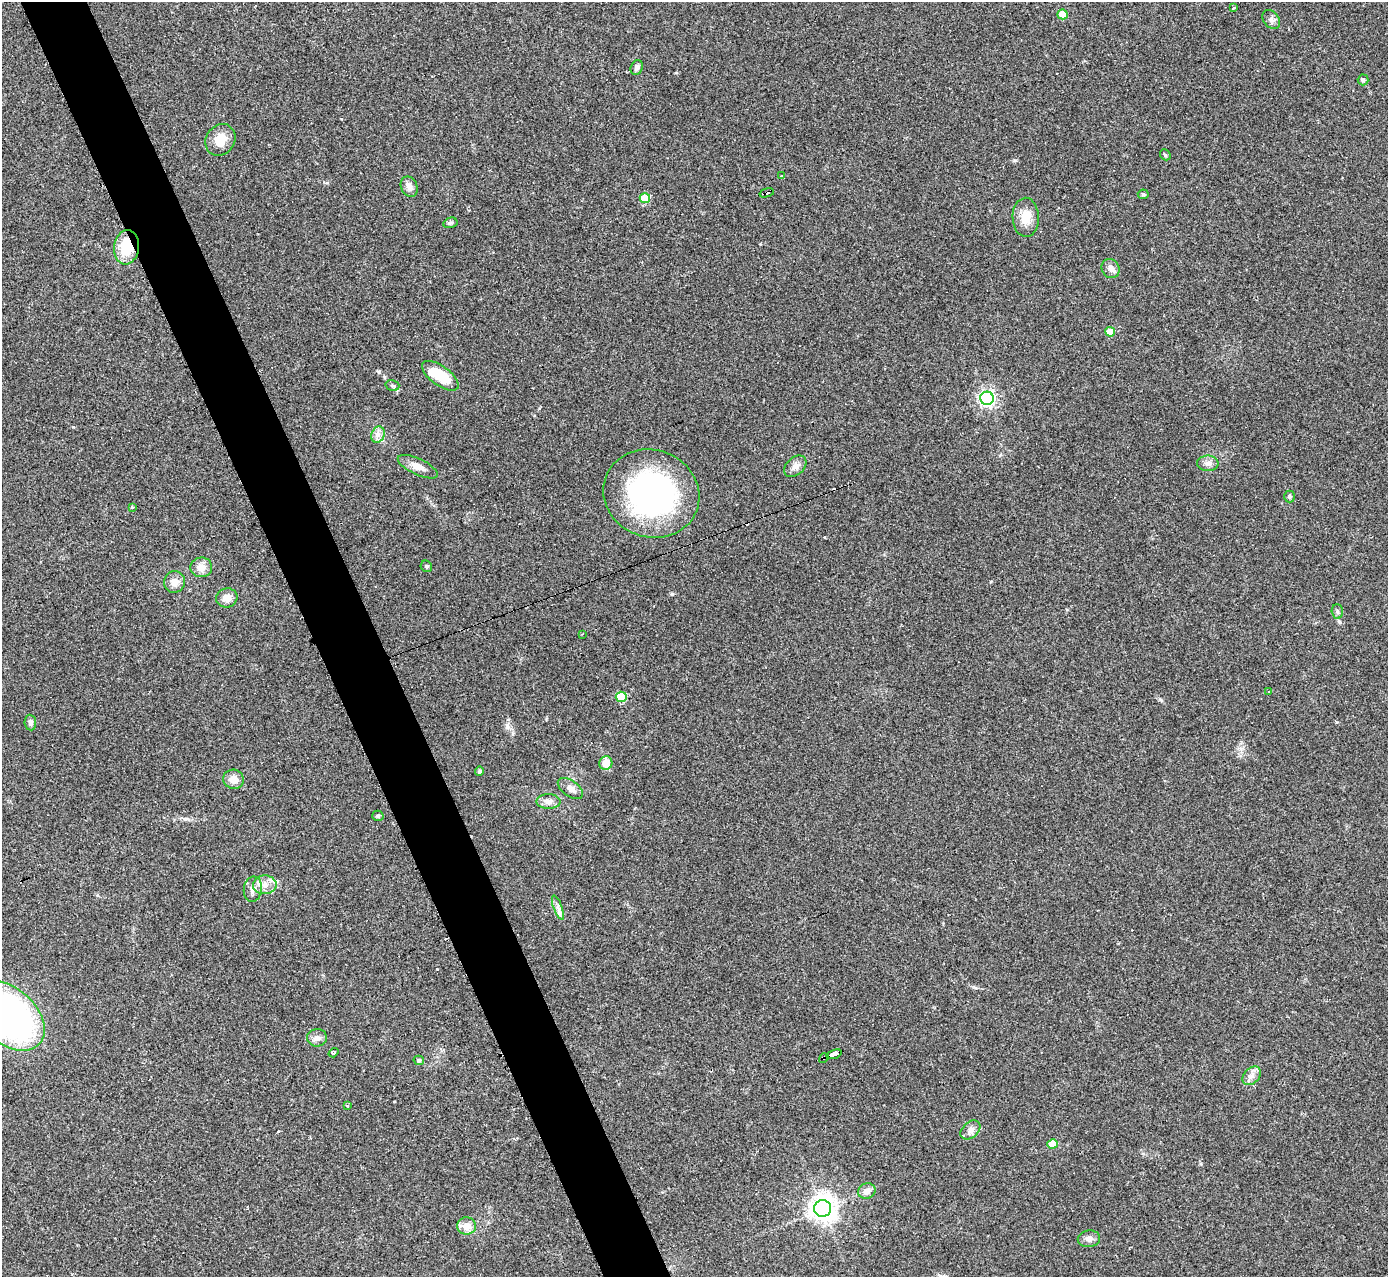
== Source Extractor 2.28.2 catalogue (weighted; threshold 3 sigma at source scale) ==
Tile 11 of 4 x 4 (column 3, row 3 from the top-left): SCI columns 2774-4159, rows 1426-2700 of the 5544 x 5527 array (HDU 1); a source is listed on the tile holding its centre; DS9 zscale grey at full resolution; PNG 1390 x 1279 px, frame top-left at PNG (2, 2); each listed source drawn as its Kron ellipse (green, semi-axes under 4 px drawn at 4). Shown black and unused: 5% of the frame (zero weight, under 2 of 3 exposures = <1% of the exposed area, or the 3 px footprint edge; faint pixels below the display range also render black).
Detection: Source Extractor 2.28.2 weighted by HDU 2 'WHT'; one run over the whole footprint, this tile lists its part. Background 0.0836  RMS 0.0078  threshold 0.035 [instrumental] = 3 sigma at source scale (4.5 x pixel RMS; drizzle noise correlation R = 1.50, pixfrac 1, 0.05/0.05 arcsec/px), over >= 5 px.
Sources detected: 67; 1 inside a brighter object's white glare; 5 cosmic-ray / hot-pixel residue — neither listed nor drawn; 2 inside a brighter listed object's ellipse — not listed separately; the other 59 listed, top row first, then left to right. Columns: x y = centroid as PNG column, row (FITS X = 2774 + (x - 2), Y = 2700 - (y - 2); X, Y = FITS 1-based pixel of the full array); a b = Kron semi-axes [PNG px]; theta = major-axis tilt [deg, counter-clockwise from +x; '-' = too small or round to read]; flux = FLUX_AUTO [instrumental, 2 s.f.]
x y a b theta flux
1234 8 3 3 - 5.5
1062 14 5 5 - 14
1271 19 10 7 -51 3.1
637 67 7 6 - 2.3
1363 80 5 5 - 1.2
220 140 16 14 56 11
1165 155 6 5 - 1.1
782 176 3 3 - 2.1
409 187 10 8 -66 4.3
767 193 7 3 17 40
1143 194 5 5 - 1.1
645 198 5 5 - 22
1026 217 19 13 -88 12
450 223 7 5 14 1.6
126 247 17 12 84 23
1110 269 10 8 -57 3.3
1110 332 5 5 - 12
440 376 21 9 -36 25
392 385 7 5 -16 1.6
987 398 6 6 - 240
378 435 8 6 69 3.5
1208 463 11 8 -2 3.7
795 466 13 8 42 4.5
418 467 22 8 -25 6.6
651 493 49 43 -22 170
1289 496 6 5 - 1.5
133 507 3 3 - 1.9
426 566 6 5 - 1.3
201 567 11 10 - 6.9
175 582 11 10 - 6.4
227 598 11 9 18 6
1337 611 7 5 -88 1.6
583 634 3 2 - 0.59
1269 691 3 2 - 0.51
621 697 5 5 - 30
30 723 8 5 -85 3
606 763 7 6 - 11
479 771 5 4 - 1.8
234 779 10 9 - 6.6
570 788 14 8 -36 4.9
548 801 12 7 1 4.6
378 816 5 5 - 1.4
265 885 12 9 2 6.2
253 889 12 9 83 5
558 908 13 4 -69 3.1
8 1016 42 27 -42 300
317 1038 10 9 - 3.7
334 1053 5 3 - 1.3
834 1054 8 3 20 89
824 1058 5 3 - 3.6
419 1060 5 4 - 1.5
1252 1076 11 7 46 4.1
347 1106 3 3 - 1.8
970 1130 11 8 42 4
1052 1144 5 5 - 13
867 1191 9 7 22 4.5
823 1208 8 8 - 750
467 1226 9 8 - 7.2
1089 1239 11 8 8 3.9
Overlapping masked pixels (flux is a lower limit): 5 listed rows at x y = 767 193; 126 247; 651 493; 834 1054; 824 1058
Isophote crosses this tile's border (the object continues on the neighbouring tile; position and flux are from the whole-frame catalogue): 1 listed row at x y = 8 1016
Unlisted compact peaks at least as high as the median listed source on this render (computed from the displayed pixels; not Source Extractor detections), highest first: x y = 379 372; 1015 160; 507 726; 1161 700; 73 427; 327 183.